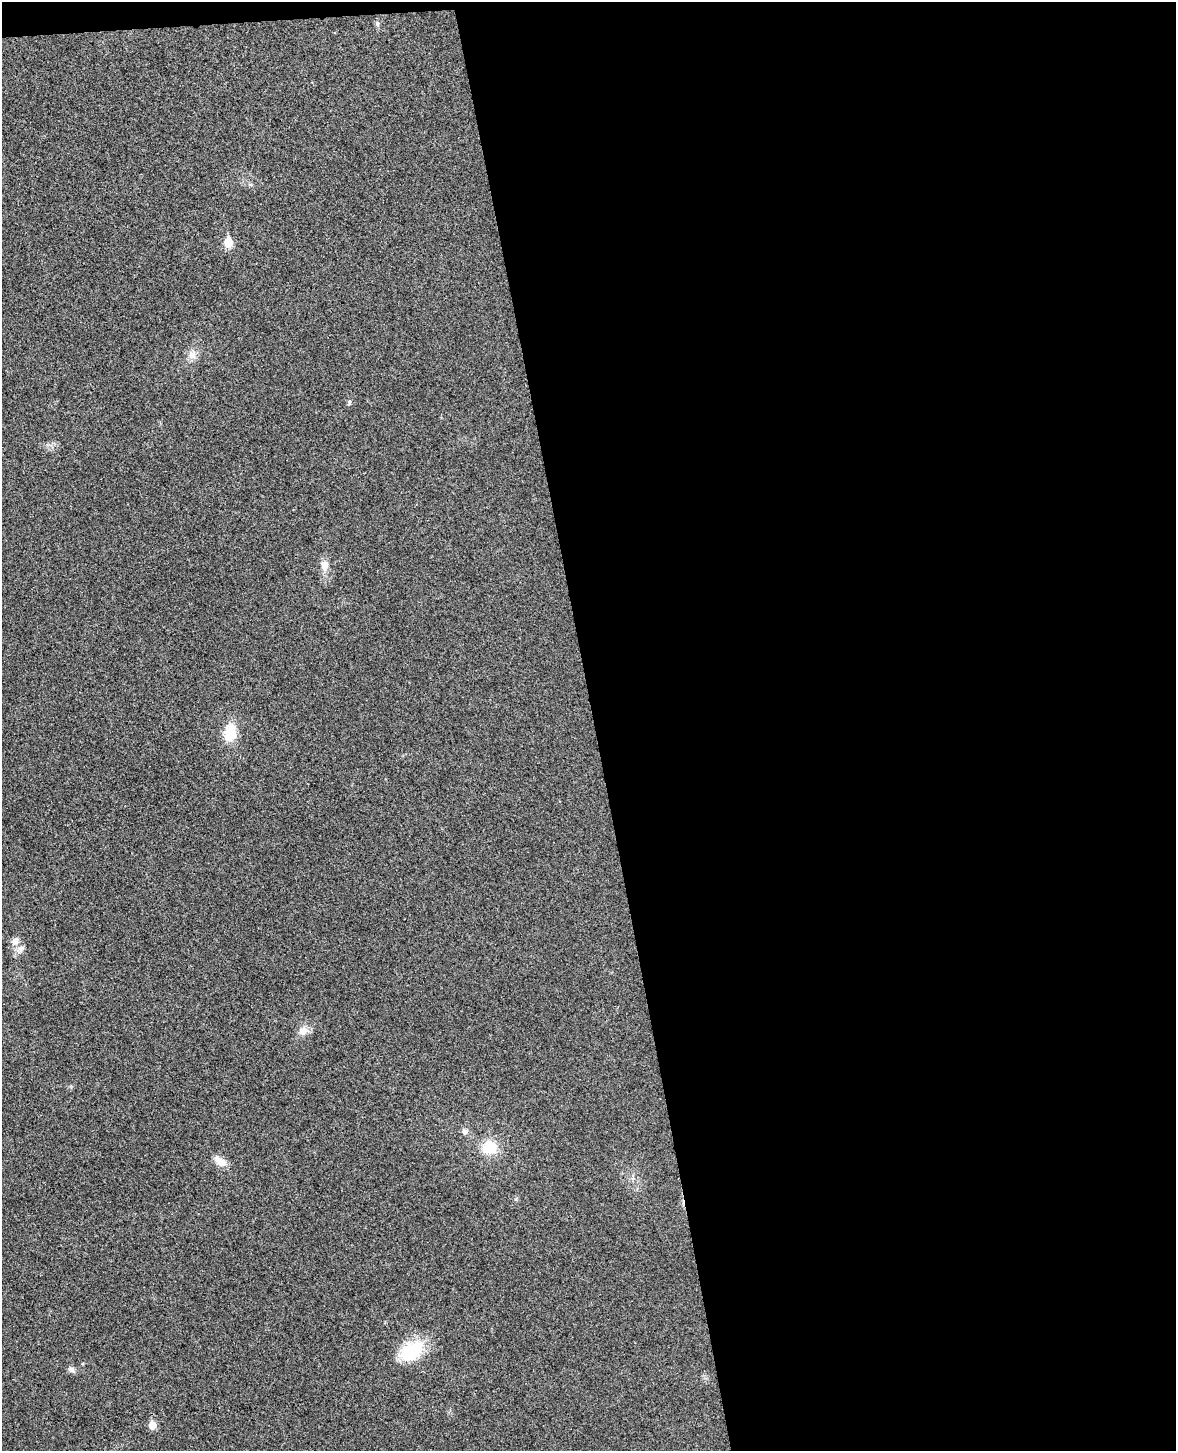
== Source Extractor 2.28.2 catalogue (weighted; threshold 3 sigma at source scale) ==
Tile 4 of 4 x 3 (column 4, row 1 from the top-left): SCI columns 3579-4752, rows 3044-4492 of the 4811 x 4744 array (HDU 1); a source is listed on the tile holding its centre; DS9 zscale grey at full resolution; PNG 1178 x 1453 px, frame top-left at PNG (2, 2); no overlay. Shown black and unused: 50% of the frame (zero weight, under 3 of 4 exposures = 6% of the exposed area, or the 3 px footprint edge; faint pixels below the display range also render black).
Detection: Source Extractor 2.28.2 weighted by HDU 2 'WHT'; one run over the whole footprint, this tile lists its part. Background 0.0202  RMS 0.0063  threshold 0.0282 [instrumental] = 3 sigma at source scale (4.5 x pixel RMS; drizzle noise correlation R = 1.50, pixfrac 1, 0.05/0.05 arcsec/px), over >= 5 px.
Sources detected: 15; all 15 listed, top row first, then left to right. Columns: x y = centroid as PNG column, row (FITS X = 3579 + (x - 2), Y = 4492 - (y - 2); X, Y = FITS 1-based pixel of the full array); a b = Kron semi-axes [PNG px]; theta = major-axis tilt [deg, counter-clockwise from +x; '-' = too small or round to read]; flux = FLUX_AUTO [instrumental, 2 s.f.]
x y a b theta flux
377 24 8 6 -88 1.6
228 242 6 5 - 19
192 355 14 12 -60 5.3
349 402 7 5 76 1.3
324 565 14 10 -82 6
230 733 16 10 82 21
15 941 11 9 51 4.4
20 949 16 8 41 3.7
303 1031 15 11 18 5.5
465 1131 9 8 - 2.6
489 1147 16 15 - 18
220 1161 19 9 -35 6.7
412 1351 32 21 32 29
71 1369 10 7 -34 2.3
152 1425 6 5 - 11